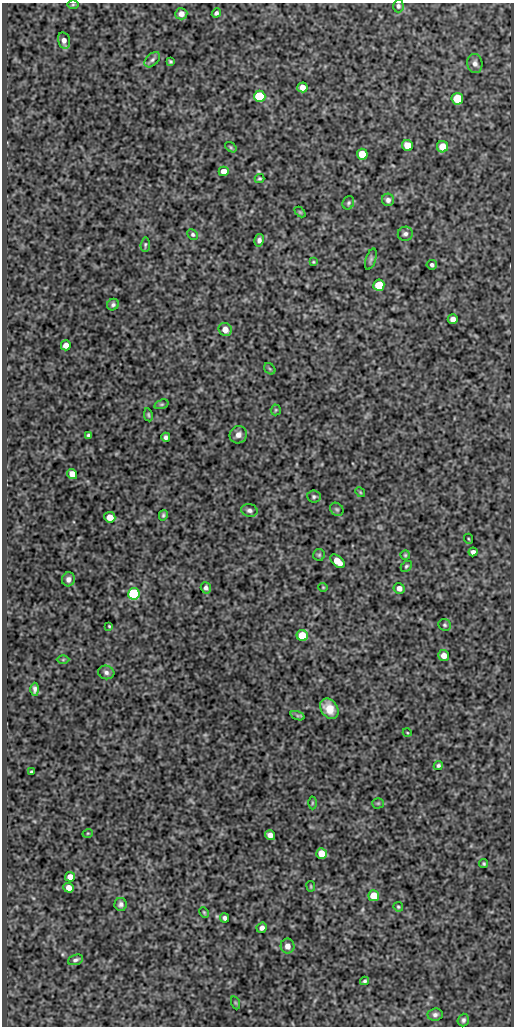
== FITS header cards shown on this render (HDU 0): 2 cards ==
NAXIS1  =                  512
NAXIS2  =                 1024

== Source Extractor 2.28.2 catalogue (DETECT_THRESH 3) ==
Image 512 x 1024 px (HDU 0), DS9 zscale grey, 1 PNG px = 1 image px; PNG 516 x 1028 px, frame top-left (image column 1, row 1024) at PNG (2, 3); each listed source drawn as its Kron ellipse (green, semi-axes under 4 px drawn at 4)
Background 79.8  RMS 0.49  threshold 1.48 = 3 sigma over >= 5 px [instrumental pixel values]
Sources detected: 90; all 90 listed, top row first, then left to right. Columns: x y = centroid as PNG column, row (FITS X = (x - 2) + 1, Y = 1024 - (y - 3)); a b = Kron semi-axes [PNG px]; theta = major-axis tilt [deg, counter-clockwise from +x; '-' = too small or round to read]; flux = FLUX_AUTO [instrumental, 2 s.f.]
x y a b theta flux
73 4 6 4 1 42
398 6 6 5 - 73
216 13 5 4 - 80
181 14 6 5 - 200
64 41 9 6 -77 160
152 60 9 5 44 94
170 61 4 3 - 47
475 63 9 7 -83 140
302 87 5 5 - 250
260 96 6 6 - 2200
457 99 6 5 - 1300
407 145 6 5 - 570
231 147 6 4 -37 47
443 147 5 5 - 560
362 154 5 5 - 770
224 171 5 5 - 300
260 178 5 4 - 46
388 200 6 6 - 110
348 203 7 5 64 64
300 212 6 4 -44 37
193 234 5 4 - 56
405 234 7 7 - 110
259 240 6 5 - 110
145 245 7 4 86 54
371 259 11 5 72 83
313 262 4 3 - 31
432 265 5 5 - 83
379 285 5 5 - 1200
113 305 6 5 - 76
453 319 5 5 - 170
225 329 7 6 - 310
66 345 5 5 - 260
270 369 6 5 - 52
161 404 7 4 18 60
276 410 5 5 - 45
148 415 6 4 -80 47
88 435 4 3 - 60
238 435 9 8 - 190
166 437 5 4 - 87
72 474 5 5 - 310
360 492 5 4 - 37
314 497 6 6 - 69
337 509 7 6 - 66
249 510 8 6 -11 110
163 515 5 4 - 60
110 517 5 5 - 360
469 539 5 3 - 31
473 552 4 4 - 110
319 555 6 6 - 55
405 555 4 4 - 43
337 561 8 5 -43 420
406 566 6 4 45 51
68 579 7 6 - 140
323 587 4 4 - 34
206 588 6 5 - 100
399 588 5 5 - 190
134 594 6 6 - 4700
445 625 6 5 - 62
109 626 4 3 - 33
302 636 6 5 - 800
444 656 5 5 - 250
63 660 6 4 1 44
106 672 8 6 -18 110
35 689 6 4 90 100
329 709 11 8 -55 420
297 716 7 4 -19 65
407 732 4 3 - 28
438 765 5 4 - 62
31 772 3 3 - 42
312 803 6 4 89 45
378 803 5 5 - 48
88 833 5 3 - 32
270 835 5 5 - 200
321 853 5 5 - 500
484 864 5 4 - 48
70 877 5 4 - 240
311 886 5 2 - 33
69 888 5 5 - 240
374 896 5 5 - 710
121 904 6 6 - 110
398 907 5 4 - 44
204 912 5 3 - 40
224 918 5 4 - 91
262 928 5 5 - 150
287 946 7 7 - 230
75 960 8 5 20 89
365 981 4 4 - 54
236 1003 7 4 -70 44
435 1015 7 6 - 110
463 1020 6 5 - 77